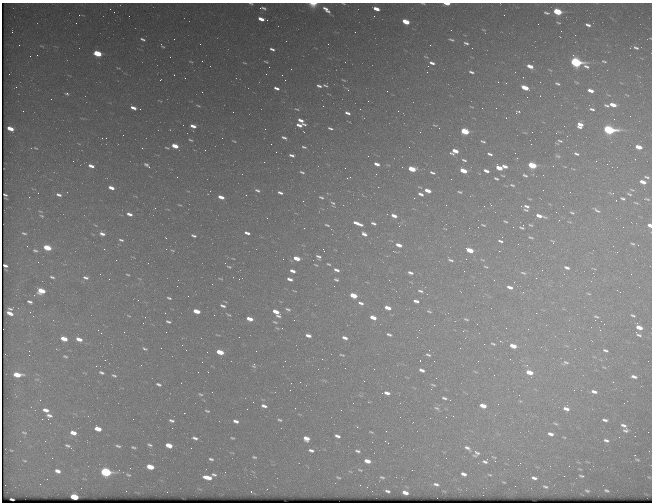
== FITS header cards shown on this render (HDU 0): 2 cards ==
NAXIS1  =                  650 / Width of table row in bytes
NAXIS2  =                  500 / Number of rows in table

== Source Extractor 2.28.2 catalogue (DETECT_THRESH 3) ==
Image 650 x 500 px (HDU 0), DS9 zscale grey, 1 PNG px = 1 image px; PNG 654 x 504 px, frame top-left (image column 1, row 500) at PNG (2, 3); no overlay
Background 462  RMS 2.2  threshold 6.73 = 3 sigma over >= 5 px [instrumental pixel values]
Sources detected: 418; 1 with non-positive FLUX_AUTO (blend fragments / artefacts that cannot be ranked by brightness) is not listed; the other 417 listed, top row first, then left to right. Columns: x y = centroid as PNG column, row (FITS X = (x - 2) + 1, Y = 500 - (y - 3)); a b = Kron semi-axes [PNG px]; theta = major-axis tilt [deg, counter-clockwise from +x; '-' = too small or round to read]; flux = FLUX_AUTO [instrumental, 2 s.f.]
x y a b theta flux
423 3 5 2 - 160
251 4 4 2 - 190
313 4 10 6 2 1300
343 4 5 2 - 160
447 4 5 2 - 2000
263 8 7 3 -7 410
110 9 2 2 - 73
376 9 6 3 -22 1600
326 10 11 4 -43 1000
114 12 3 3 - 150
557 12 6 4 -19 9900
546 13 8 4 -17 410
79 15 3 2 - 240
504 15 2 2 - 170
374 16 2 2 - 110
261 19 6 3 -22 1400
267 20 2 2 - 87
406 22 6 4 -22 3700
76 23 2 2 - 62
558 23 6 4 -19 210
588 25 6 3 -20 530
483 30 6 3 -20 170
561 31 2 2 - 91
355 32 2 2 - 120
650 38 3 2 - 91
143 39 7 4 -23 390
451 40 6 3 -16 280
466 43 6 4 -20 360
200 44 3 2 - 140
19 45 2 2 - 220
430 45 2 2 - 340
42 46 7 3 -18 170
162 46 8 4 -49 270
636 48 6 3 -21 360
272 49 5 3 - 420
97 53 6 4 -20 6400
37 55 2 2 - 81
202 61 2 2 - 65
604 61 5 3 - 220
191 62 6 3 -23 170
266 62 4 2 - 160
576 62 8 4 -19 31000
244 63 5 3 - 160
432 63 6 3 -21 560
428 66 2 2 - 72
530 66 6 3 -23 1300
550 70 4 2 - 97
427 72 2 2 - 69
471 72 7 4 -23 410
9 74 2 2 - 61
266 74 2 2 - 480
174 75 2 2 - 120
282 75 2 2 - 66
185 78 2 2 - 87
160 80 3 2 - 320
343 80 6 3 -26 180
576 82 5 2 - 130
506 83 3 2 - 130
557 84 5 3 - 250
325 85 6 3 -22 280
319 86 5 3 - 410
276 88 5 3 - 580
525 88 6 3 -22 3300
348 89 7 3 -51 200
387 91 2 2 - 110
591 91 6 3 -20 1100
202 92 2 2 - 78
67 93 3 3 - 360
627 95 7 3 -33 150
51 99 2 2 - 55
160 101 7 2 -29 110
607 105 7 4 -23 360
613 105 6 4 -15 1800
198 106 6 3 -18 200
323 106 2 2 - 320
471 107 5 3 - 140
133 108 7 4 -20 940
482 108 2 2 - 77
496 108 2 2 - 99
297 109 7 4 -24 240
592 109 6 4 -15 380
23 111 2 2 - 240
518 112 6 3 26 280
347 113 5 3 - 510
301 120 6 3 -28 880
300 125 11 5 2 1100
435 125 7 3 -15 180
580 125 6 6 - 1400
193 126 6 3 -18 980
10 128 6 3 -23 2300
330 128 5 3 - 320
439 128 2 2 - 140
265 129 2 2 - 65
609 130 7 4 -12 35000
465 131 6 4 -19 6900
420 132 2 2 - 70
556 133 2 2 - 85
102 138 2 2 - 120
106 138 3 2 - 180
284 138 6 3 -23 430
190 140 4 2 - 190
234 141 3 2 - 120
483 141 6 3 -21 290
560 141 8 4 -17 330
79 144 7 3 -19 160
271 144 2 2 - 78
175 146 6 4 -20 2200
304 147 6 3 -16 310
638 147 7 4 -17 2200
36 148 6 4 -26 200
142 148 2 2 - 1200
167 148 7 4 -15 240
455 151 8 5 16 1800
276 152 2 2 - 110
515 153 2 2 - 80
490 154 6 4 -21 430
576 154 8 4 -21 440
292 155 6 3 -14 500
368 156 2 2 - 140
558 156 7 4 -12 280
517 158 3 2 - 110
635 159 3 3 - 110
464 160 6 3 -18 310
73 161 2 2 - 370
264 162 3 2 - 130
377 164 5 3 - 820
607 164 2 2 - 510
146 165 8 6 -21 520
532 165 6 4 -19 7800
91 166 8 5 -20 1100
504 166 6 4 -22 730
149 167 3 3 - 190
565 167 5 3 - 110
345 168 2 2 - 120
499 168 6 4 -21 2400
412 169 6 4 -16 3900
573 169 6 2 -29 130
463 171 6 3 -22 2900
486 171 6 4 -20 750
302 172 6 3 -22 300
432 173 6 3 -22 330
376 174 2 2 - 170
503 175 5 2 - 150
525 175 7 4 -29 330
543 175 2 2 - 69
177 177 2 2 - 80
647 177 8 4 -16 370
349 178 6 2 17 180
496 178 5 3 - 280
643 182 6 4 -20 1400
512 185 7 4 -17 300
111 188 7 4 -21 1200
33 189 9 3 -11 190
257 190 5 3 - 340
543 190 2 2 - 73
632 190 8 4 -15 250
428 191 6 3 -20 1500
460 192 5 3 - 210
570 192 2 2 - 100
38 193 3 3 - 90
280 193 5 3 - 420
611 193 9 4 -15 230
421 194 5 3 - 540
629 194 7 3 -20 270
59 195 9 5 -18 750
246 195 2 2 - 320
221 197 6 3 -20 1300
321 197 6 4 -28 300
623 198 6 3 -18 290
529 199 5 3 - 130
647 199 8 3 -13 210
636 203 6 3 -15 190
333 204 12 6 -62 590
180 205 5 3 - 150
526 206 7 5 -22 460
563 206 2 2 - 100
525 210 7 3 -21 310
597 210 9 4 -35 360
40 211 8 4 -14 330
572 213 5 3 - 220
129 214 7 4 -20 840
41 216 9 5 -19 380
394 216 6 3 -25 860
539 216 8 3 -16 1200
267 218 2 2 - 79
505 221 6 3 -26 220
357 223 12 4 -21 1300
373 223 6 4 -16 400
95 225 8 4 -34 230
327 225 7 4 -18 280
483 225 6 3 -19 190
531 225 6 4 -17 220
650 225 4 3 - 1000
522 227 7 6 - 340
623 227 2 2 - 580
304 228 2 2 - 77
24 233 8 5 -19 360
247 233 5 3 - 630
102 234 8 5 -19 750
364 234 8 5 -31 750
194 236 5 3 - 330
531 237 8 4 -19 250
166 238 3 2 - 240
121 240 6 4 -16 310
500 241 6 4 -22 360
553 242 7 4 -61 240
633 244 4 2 - 190
399 245 6 3 -20 1200
27 246 2 2 - 75
47 248 6 4 -19 4500
35 250 6 4 -22 320
173 250 6 3 -10 150
470 250 6 4 -22 3300
499 251 2 2 - 88
617 252 2 2 - 110
318 257 7 5 -41 480
233 258 3 2 - 90
297 258 6 4 -17 2000
450 260 8 4 -28 380
482 260 7 4 -19 210
329 264 5 3 - 210
316 265 5 3 - 160
5 266 4 3 - 220
229 267 4 2 - 160
486 267 6 3 -14 230
567 268 6 3 -19 480
594 269 6 2 -19 130
336 270 6 3 -22 650
292 271 6 4 -22 830
410 273 7 4 -17 530
523 273 9 5 -13 350
128 274 3 2 - 140
52 277 5 3 - 260
86 278 7 4 -14 410
536 278 2 2 - 76
220 279 5 2 - 110
290 279 6 4 -19 800
336 280 5 3 - 290
334 286 2 2 - 65
510 287 7 4 -19 830
41 291 6 4 -13 3600
294 291 5 2 - 140
420 291 9 5 -24 500
589 294 6 3 -3 150
353 295 6 4 -20 3200
188 296 2 2 - 110
169 298 4 2 - 230
416 301 7 4 -20 740
30 302 5 3 - 360
361 303 7 4 -22 590
223 306 6 3 -19 390
388 308 6 4 -19 1600
10 309 5 2 - 220
288 309 8 4 -19 370
196 311 6 4 -18 2000
429 311 7 4 -28 290
276 312 9 4 -46 2000
10 313 6 4 -28 970
165 313 2 2 - 170
228 315 8 4 -30 200
633 315 4 3 - 240
129 316 5 2 - 110
596 316 7 4 -20 230
373 317 6 3 -22 1800
250 319 6 4 -19 1600
466 319 7 3 -24 230
168 322 5 3 - 300
275 322 6 3 -19 180
604 324 2 2 - 580
434 325 2 2 - 94
639 327 7 4 -43 1800
277 328 5 3 - 130
600 330 3 2 - 120
101 333 2 2 - 96
389 334 7 4 -18 420
638 334 7 3 -38 320
217 335 7 2 -10 140
308 335 5 3 - 720
239 337 2 2 - 55
345 338 7 4 -20 740
64 339 6 4 -19 2300
79 339 7 4 -22 1300
500 341 3 3 - 130
493 344 5 2 - 210
182 345 2 2 - 85
513 346 6 3 -19 2100
460 348 3 2 - 150
145 349 5 3 - 290
605 350 5 3 - 300
29 351 2 2 - 60
256 351 2 2 - 100
207 352 2 2 - 69
220 352 6 4 -19 3500
29 355 2 2 - 73
342 355 7 3 -17 240
428 355 6 4 -24 310
65 356 5 3 - 220
322 359 2 2 - 74
420 360 2 2 - 96
478 361 2 2 - 580
202 362 2 2 - 110
565 363 9 6 3 440
141 365 3 2 - 260
254 365 6 4 83 240
96 366 2 2 - 90
604 367 3 2 - 100
345 368 2 2 - 59
374 369 2 2 - 76
422 370 7 4 -22 660
101 372 5 3 - 340
208 372 3 2 - 250
529 372 6 4 -20 2500
17 375 7 4 -8 3500
114 375 6 4 -21 270
634 377 5 3 - 560
37 379 8 4 -8 230
364 381 3 3 - 150
300 382 2 2 - 160
181 383 2 2 - 65
291 383 2 2 - 310
158 384 5 3 - 340
433 385 6 3 -19 210
574 390 3 2 - 180
594 392 6 3 -16 590
387 393 9 5 -11 1000
200 394 6 3 -20 200
444 398 6 3 -18 350
520 401 5 4 - 170
369 402 5 3 - 140
624 403 2 2 - 79
264 406 5 3 - 550
483 406 6 4 -17 1700
295 408 2 2 - 130
437 408 9 5 -28 420
247 409 3 2 - 110
566 409 6 4 -21 940
46 410 7 4 -16 1000
341 410 2 2 - 78
207 411 5 2 - 200
184 413 2 2 - 300
49 416 9 9 - 810
453 416 3 2 - 240
446 417 2 2 - 61
42 419 2 2 - 460
133 419 2 2 - 320
280 420 4 2 - 220
605 420 5 3 - 420
171 421 5 3 - 350
236 421 5 3 - 590
555 424 8 4 -24 260
623 425 7 4 -24 490
357 427 5 4 - 190
98 429 6 4 -19 2100
625 431 7 5 -4 380
371 432 8 4 -19 220
24 433 9 5 -13 430
73 433 7 4 -19 1500
550 434 6 4 -18 710
337 436 6 4 -20 620
195 438 5 3 - 420
232 438 4 2 - 160
306 438 6 4 -26 1400
606 440 7 4 -13 490
388 443 4 2 - 190
150 445 5 3 - 280
169 445 6 4 -18 2300
68 446 9 5 -24 430
118 446 6 3 -20 310
133 447 5 3 - 230
191 448 2 2 - 79
467 448 10 5 -35 590
11 450 5 3 - 130
311 450 7 4 -13 490
357 451 7 4 -22 410
476 453 10 9 - 700
254 457 4 2 - 200
494 457 7 3 -26 180
446 458 2 2 - 120
211 459 4 3 - 310
637 460 8 4 -18 280
25 461 7 4 -8 230
367 461 6 4 -17 1400
485 461 9 6 39 580
495 461 3 2 - 220
578 462 6 3 -18 150
569 466 2 2 - 160
150 467 6 4 -18 3300
580 469 6 3 -24 160
360 470 7 4 -15 230
412 470 2 2 - 77
58 471 6 5 - 810
106 472 7 4 -14 20000
225 472 2 2 - 140
464 474 5 3 - 680
128 475 6 4 -24 210
214 475 6 4 -15 330
490 475 5 3 - 170
564 476 2 2 - 340
581 476 7 4 -12 280
207 477 8 4 -12 2000
338 477 6 3 -18 210
382 477 6 4 -20 260
649 477 5 4 - 170
534 478 5 3 - 520
47 479 2 2 - 86
504 482 3 2 - 120
40 484 2 2 - 85
436 484 5 3 - 370
545 487 5 3 - 250
606 490 8 5 -19 390
126 491 2 2 - 76
251 491 2 2 - 89
387 491 5 3 - 340
587 491 7 4 -24 310
405 493 6 3 -21 1000
74 497 6 4 -16 7100
12 499 4 2 - 180
At the frame edge (FLAGS 8, measured only in part): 7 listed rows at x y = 423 3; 251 4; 313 4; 343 4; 447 4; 650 38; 650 225
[1 non-positive-flux detection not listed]